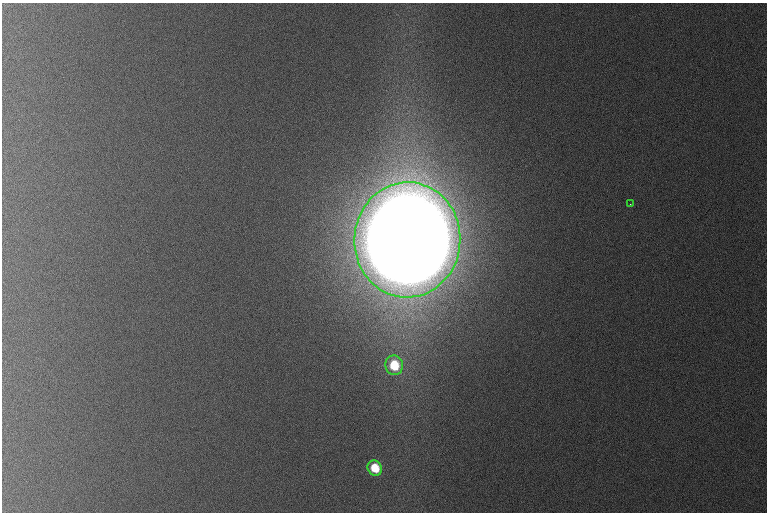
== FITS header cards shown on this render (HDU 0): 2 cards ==
NAXIS1  =                  765 /
NAXIS2  =                  510 /

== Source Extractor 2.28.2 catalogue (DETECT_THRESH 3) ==
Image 765 x 510 px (HDU 0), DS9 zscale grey, 1 PNG px = 1 image px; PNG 769 x 514 px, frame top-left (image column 1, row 510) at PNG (2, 3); each listed source drawn as its Kron ellipse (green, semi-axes under 4 px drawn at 4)
Background 1090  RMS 11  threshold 33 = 3 sigma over >= 5 px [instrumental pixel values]
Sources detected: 4; all 4 listed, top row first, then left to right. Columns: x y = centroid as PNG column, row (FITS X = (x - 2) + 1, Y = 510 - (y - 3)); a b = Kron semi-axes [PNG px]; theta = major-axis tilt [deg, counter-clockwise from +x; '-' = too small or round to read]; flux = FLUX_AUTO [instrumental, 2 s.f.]
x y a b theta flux
630 204 3 2 - 6.9e+02
407 240 57 53 86 2.8e+07
394 365 10 9 - 3.0e+04
375 468 8 7 - 2.3e+04